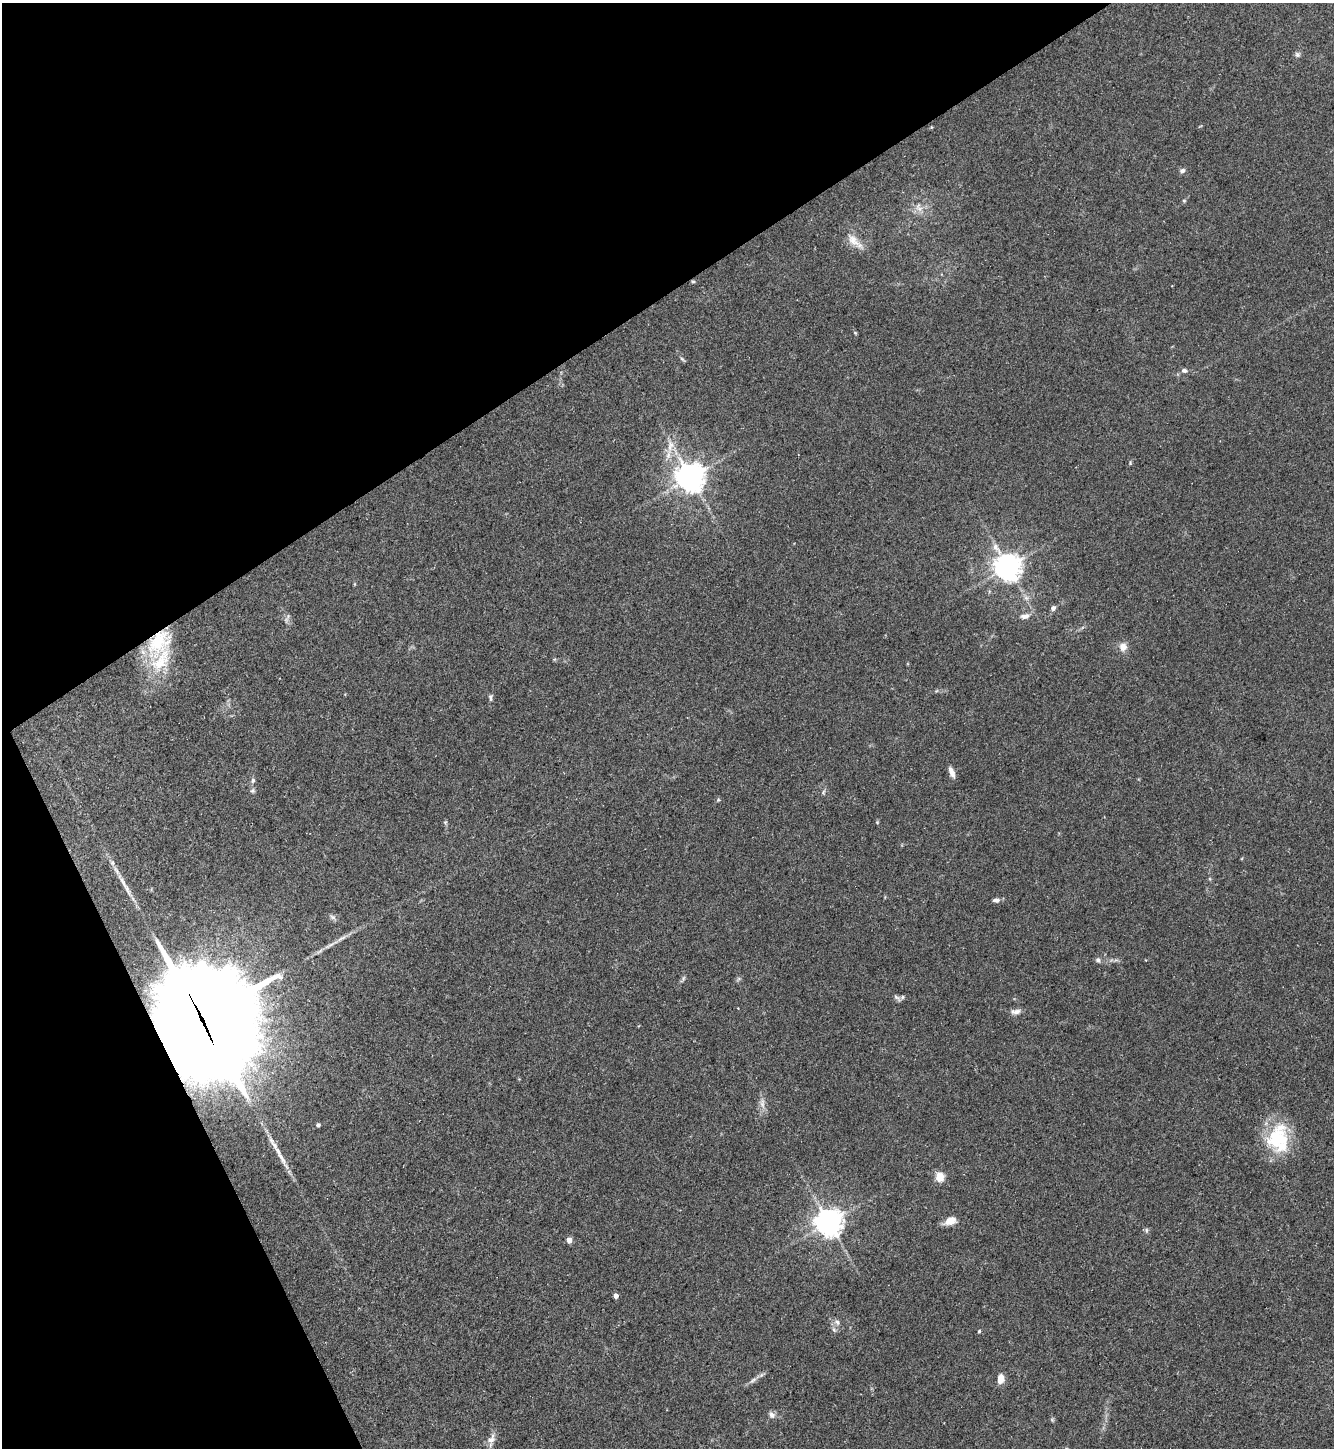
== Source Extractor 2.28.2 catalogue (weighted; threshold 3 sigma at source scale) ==
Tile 5 of 4 x 4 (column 1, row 2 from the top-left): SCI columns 291-1622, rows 2891-4336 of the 5774 x 5783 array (HDU 1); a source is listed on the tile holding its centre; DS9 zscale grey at full resolution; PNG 1336 x 1450 px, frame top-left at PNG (2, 3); no overlay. Shown black and unused: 28% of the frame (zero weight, under 3 of 5 exposures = <1% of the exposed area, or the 3 px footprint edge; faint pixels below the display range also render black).
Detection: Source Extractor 2.28.2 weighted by HDU 2 'WHT'; one run over the whole footprint, this tile lists its part. Background 0.0627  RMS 0.0059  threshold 0.0266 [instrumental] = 3 sigma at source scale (4.5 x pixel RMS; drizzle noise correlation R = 1.50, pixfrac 1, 0.05/0.05 arcsec/px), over >= 5 px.
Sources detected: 63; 1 long thin detection or spike segment (spike, bleed or trail) — not listed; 5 inside a brighter listed object's ellipse — not listed separately; the other 57 listed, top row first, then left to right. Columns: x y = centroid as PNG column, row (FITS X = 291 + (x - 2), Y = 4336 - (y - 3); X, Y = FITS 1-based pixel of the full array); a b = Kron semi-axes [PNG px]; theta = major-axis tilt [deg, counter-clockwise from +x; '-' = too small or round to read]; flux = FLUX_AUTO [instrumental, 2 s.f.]
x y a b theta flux
1297 55 7 7 - 1.6
931 127 5 3 - 0.5
1182 171 7 6 - 1.9
1184 201 5 4 - 0.73
919 207 16 10 -67 5.9
853 240 29 11 -43 8.2
693 281 5 4 - 0.78
855 333 5 4 - 0.66
682 359 10 4 -45 1.1
1184 370 9 6 -13 1.8
670 446 21 12 71 8.6
1130 463 6 4 -84 0.74
690 477 9 9 - 740
1008 567 9 8 - 730
354 584 6 4 90 0.59
1026 598 10 7 -49 2.7
1053 608 6 5 - 2
1025 616 13 7 9 3.6
286 620 12 6 83 2.2
159 642 41 26 55 37
1123 647 11 9 86 4.8
491 697 10 6 87 1.6
951 772 14 6 -69 3.8
253 780 7 6 - 1.5
252 791 6 6 - 1.3
823 792 8 5 69 1.2
718 800 6 4 43 0.79
445 822 6 5 - 0.91
877 822 5 4 - 0.64
1210 879 6 3 -71 0.67
123 882 46 6 -60 8.7
996 900 9 6 -1 2.1
333 917 12 6 -40 2
1098 960 8 6 -28 1.7
683 978 7 4 88 1
739 979 9 5 34 1.1
897 997 13 5 -41 1.6
1017 1012 11 7 24 2.7
202 1019 40 34 -66 12000
762 1103 18 7 -84 4.4
318 1125 4 4 - 1.7
1278 1139 37 27 87 38
280 1156 48 6 -62 10
940 1177 5 5 - 29
950 1221 13 8 21 7.1
828 1222 9 9 - 640
1146 1230 7 5 83 1.2
569 1240 4 4 - 6.7
616 1296 4 4 - 3.8
837 1322 9 7 -52 2.4
834 1330 8 5 -63 1.6
979 1331 5 4 - 0.71
1000 1379 10 7 82 6
753 1380 13 5 37 2.5
772 1415 10 7 -47 2.5
1052 1420 7 5 -69 0.92
491 1439 16 10 60 4.4
Overlapping masked pixels (flux is a lower limit): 3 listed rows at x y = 693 281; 159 642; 202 1019